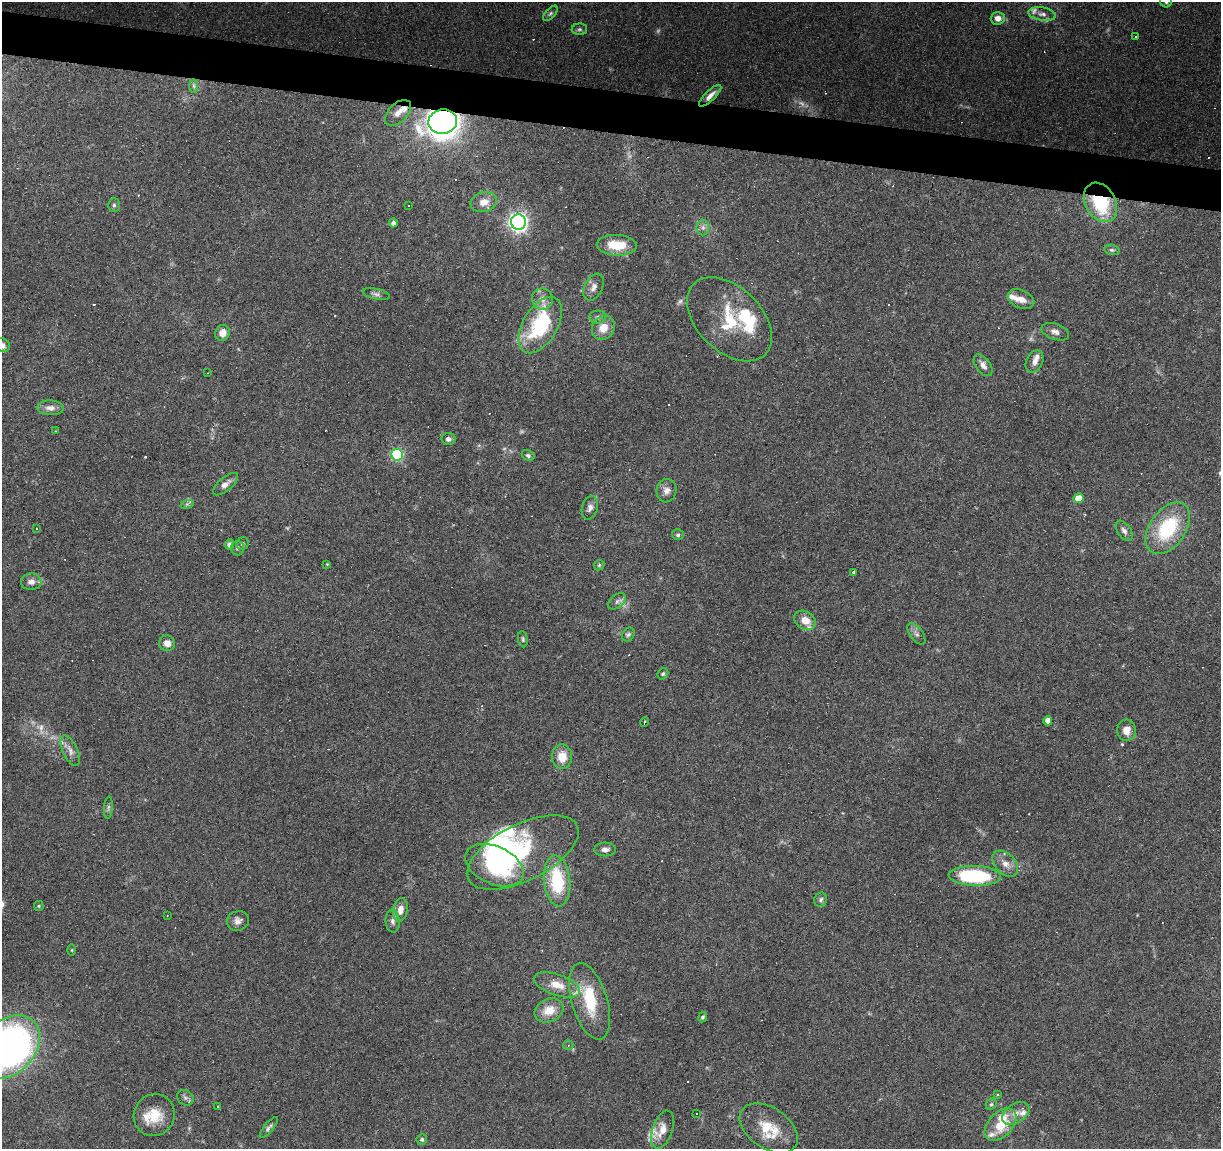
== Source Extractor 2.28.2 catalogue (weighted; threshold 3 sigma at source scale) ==
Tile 11 of 4 x 4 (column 3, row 3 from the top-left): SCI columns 2447-3665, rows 1429-2575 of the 4885 x 5090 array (HDU 1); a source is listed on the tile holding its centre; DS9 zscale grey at full resolution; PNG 1223 x 1151 px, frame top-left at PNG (2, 2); each listed source drawn as its Kron ellipse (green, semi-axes under 4 px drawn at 4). Shown black and unused: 4% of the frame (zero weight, under 3 of 6 exposures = <1% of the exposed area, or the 3 px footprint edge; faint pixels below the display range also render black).
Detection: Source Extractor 2.28.2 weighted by HDU 2 'WHT'; one run over the whole footprint, this tile lists its part. Background 0.0705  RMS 0.0045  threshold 0.0185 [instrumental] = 3 sigma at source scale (4.09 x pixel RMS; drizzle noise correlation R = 1.36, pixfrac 0.8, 0.0396/0.0396 arcsec/px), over >= 5 px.
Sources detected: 156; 10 too faint to see at this stretch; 3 inside a brighter object's white glare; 33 cosmic-ray / hot-pixel residue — neither listed nor drawn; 12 inside a brighter listed object's ellipse — not listed separately; the other 98 listed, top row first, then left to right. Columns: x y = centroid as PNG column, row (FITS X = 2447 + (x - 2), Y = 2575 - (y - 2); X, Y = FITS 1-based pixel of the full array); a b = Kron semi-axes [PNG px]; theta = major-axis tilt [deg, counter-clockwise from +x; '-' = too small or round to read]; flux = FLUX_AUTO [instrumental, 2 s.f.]
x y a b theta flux
1166 2 6 5 - 0.95
550 13 9 5 48 0.87
1042 14 14 6 -8 2.5
998 18 7 6 - 3
579 29 8 5 1 0.89
1136 37 3 3 - 0.68
194 86 7 4 -89 0.92
710 96 14 5 43 2.6
398 113 16 9 45 4.2
443 121 14 12 11 390
484 202 13 10 17 4.1
1101 202 21 15 -61 29
114 205 7 5 90 0.93
408 205 3 3 - 0.44
518 222 8 7 - 170
393 223 4 4 - 1.4
703 227 8 6 -90 1.5
617 245 20 10 -3 11
1112 250 8 5 -9 0.88
594 287 14 9 64 2.5
376 294 14 5 -12 1.4
542 299 11 10 - 3.3
1021 299 14 9 -24 3.5
598 317 8 6 2 1.4
729 319 50 32 -44 26
540 325 31 17 59 35
603 328 13 11 53 6.2
1055 332 14 8 -19 2.6
222 333 8 7 - 4
2 345 8 6 -29 2.1
1035 361 11 8 64 2.5
983 365 12 7 -54 2.5
207 373 3 2 - 0.24
51 408 13 7 -3 2.7
55 431 3 3 - 0.41
448 439 7 6 - 1.5
397 455 6 6 - 54
528 455 7 5 -29 0.89
225 484 15 7 40 2.3
666 491 11 10 - 2.7
1078 498 5 5 - 4.1
187 504 7 4 18 0.69
590 508 12 8 75 1.9
1168 528 29 18 55 29
36 529 2 2 - 0.32
1124 531 11 6 -56 1.8
678 535 6 5 - 0.83
229 544 5 4 - 1.5
242 544 6 6 - 0.85
237 548 7 6 - 1.1
327 564 4 3 - 0.34
599 565 5 4 - 0.61
854 572 3 3 - 6.6
31 582 10 8 -2 2.5
617 601 10 6 42 1.4
805 620 12 8 -34 5.7
628 634 7 6 - 0.93
916 634 12 6 -54 1.6
523 639 8 5 -83 0.77
167 643 8 7 - 3
663 674 6 5 - 0.64
1048 721 4 4 - 2.3
644 722 5 2 - 0.7
1126 730 10 9 - 4
70 751 16 7 -65 2.6
562 757 12 10 -88 6.5
108 808 11 4 86 0.97
605 849 10 7 0 2.1
523 853 61 28 26 39
1005 864 15 10 -45 4.2
494 865 31 19 -25 43
975 876 26 10 -2 38
557 881 25 13 -84 23
821 900 7 6 - 1.1
39 906 5 4 - 0.5
400 910 12 7 80 3.9
167 916 2 2 - 0.3
238 921 11 9 22 2.3
393 921 11 7 -85 1.7
72 950 5 3 - 0.41
557 985 24 10 -19 7.2
590 1001 39 17 -73 19
549 1010 15 11 24 6.8
703 1017 5 4 - 0.7
568 1045 5 5 - 0.68
9 1047 36 26 48 190
998 1095 4 3 - 0.62
185 1098 9 7 -37 1.3
991 1104 6 5 - 0.71
218 1107 3 3 - 0.7
696 1113 3 2 - 0.4
1016 1113 15 9 33 3.7
154 1115 21 20 - 10
1000 1125 19 12 46 12
269 1127 13 4 50 1.3
769 1128 32 20 -34 14
663 1130 20 10 71 5.2
422 1139 5 5 - 0.76
Overlapping masked pixels (flux is a lower limit): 2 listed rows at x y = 443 121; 1101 202
Isophote crosses this tile's border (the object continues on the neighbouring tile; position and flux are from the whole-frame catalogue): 3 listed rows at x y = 1166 2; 2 345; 9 1047